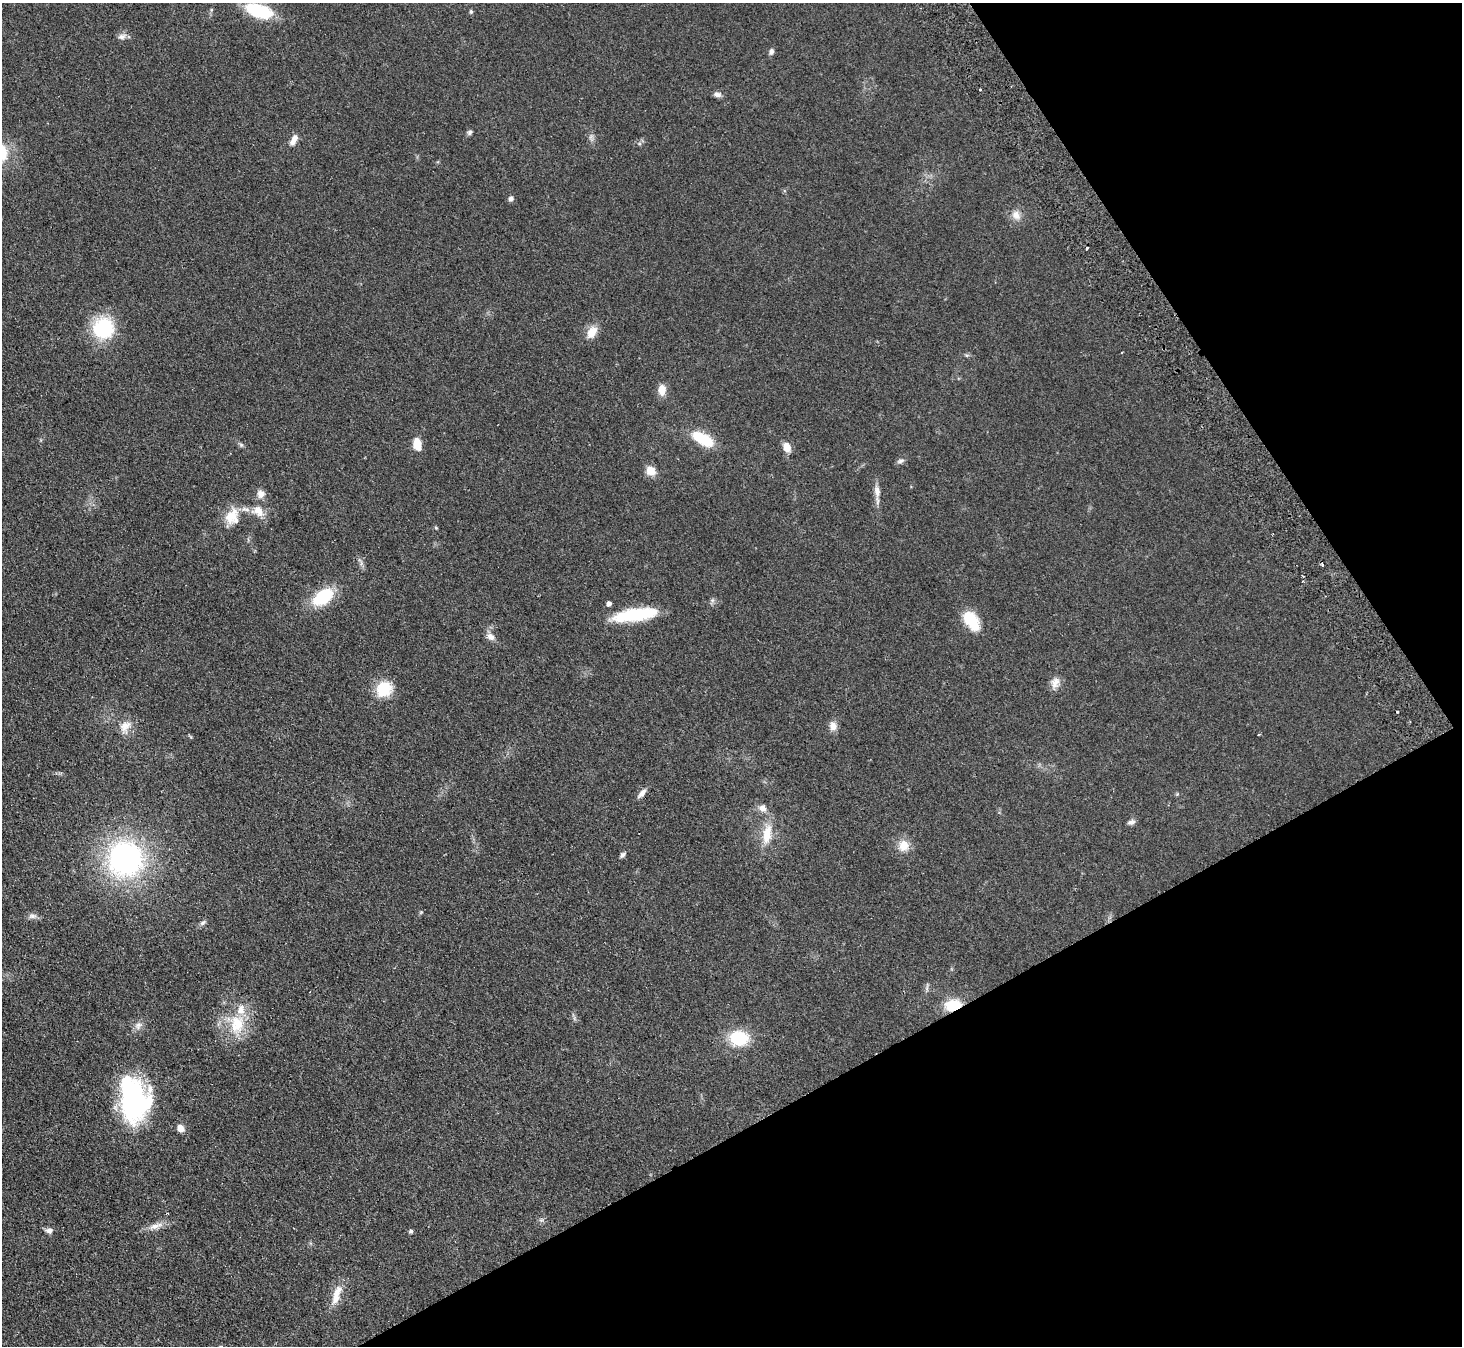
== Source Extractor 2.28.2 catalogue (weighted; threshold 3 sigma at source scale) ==
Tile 12 of 4 x 4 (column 4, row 3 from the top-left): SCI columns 4430-5889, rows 1675-3018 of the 5940 x 5898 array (HDU 1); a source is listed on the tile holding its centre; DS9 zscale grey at full resolution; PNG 1464 x 1348 px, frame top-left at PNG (2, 3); no overlay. Shown black and unused: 27% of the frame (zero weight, under 2 of 3 exposures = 3% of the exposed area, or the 3 px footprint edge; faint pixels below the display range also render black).
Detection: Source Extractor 2.28.2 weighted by HDU 2 'WHT'; one run over the whole footprint, this tile lists its part. Background 0.0777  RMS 0.0086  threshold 0.0385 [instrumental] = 3 sigma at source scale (4.5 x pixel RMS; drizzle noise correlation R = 1.50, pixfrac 1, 0.05/0.05 arcsec/px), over >= 5 px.
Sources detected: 64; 1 inside a brighter object's white glare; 2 cosmic-ray / hot-pixel residue — not listed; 3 inside a brighter listed object's ellipse — not listed separately; the other 58 listed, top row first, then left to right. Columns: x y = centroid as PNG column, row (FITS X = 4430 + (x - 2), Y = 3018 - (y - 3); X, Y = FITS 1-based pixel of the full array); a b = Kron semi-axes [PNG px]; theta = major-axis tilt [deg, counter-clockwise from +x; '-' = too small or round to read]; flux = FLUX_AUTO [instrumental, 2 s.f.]
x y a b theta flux
259 11 26 12 -17 47
471 12 6 4 70 1.2
122 36 12 7 12 3.6
771 52 7 6 - 2.7
980 89 3 2 - 1.3
717 94 10 6 -9 3
470 132 7 5 47 1.9
294 140 16 8 65 5.3
511 199 7 6 - 2.4
1016 215 14 11 -60 6.5
103 328 25 24 - 46
592 332 17 10 56 9.9
1122 353 3 3 - 1.4
662 390 11 8 87 9
703 439 24 11 -30 28
417 444 13 8 -84 11
241 445 6 6 - 1.4
787 447 10 7 -64 8.2
901 461 10 5 20 2.3
651 471 11 10 - 8.8
877 491 19 7 -85 6.1
261 494 11 10 - 4.8
258 511 16 13 -40 10
230 516 24 14 53 15
436 528 5 4 - 0.8
1303 581 3 2 - 0.73
323 597 20 12 37 43
609 604 4 4 - 3.4
634 615 44 12 8 48
971 621 26 14 -56 22
491 637 12 8 -42 4.7
1055 682 15 10 68 6.2
384 689 15 14 - 29
1397 712 3 3 - 2.2
125 726 19 12 34 8.8
833 726 11 9 -80 5.7
1259 734 4 2 - 0.62
642 793 14 6 48 4.1
762 808 9 8 - 5.5
1131 822 9 6 16 2.7
767 834 25 10 80 17
904 845 15 13 76 10
622 855 7 5 48 2
125 859 30 30 - 190
32 916 12 6 9 3.1
203 923 9 5 38 2.1
953 1005 18 11 10 21
237 1024 27 20 86 30
138 1026 12 8 67 4.1
739 1038 26 21 -6 27
133 1098 46 29 -69 130
181 1128 8 7 - 5.8
167 1213 3 2 - 0.85
541 1220 5 5 - 1.5
155 1226 17 7 19 6.3
49 1230 9 8 - 3.1
411 1231 6 5 - 1.3
336 1295 29 9 72 12
Overlapping masked pixels (flux is a lower limit): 2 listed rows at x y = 642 793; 953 1005